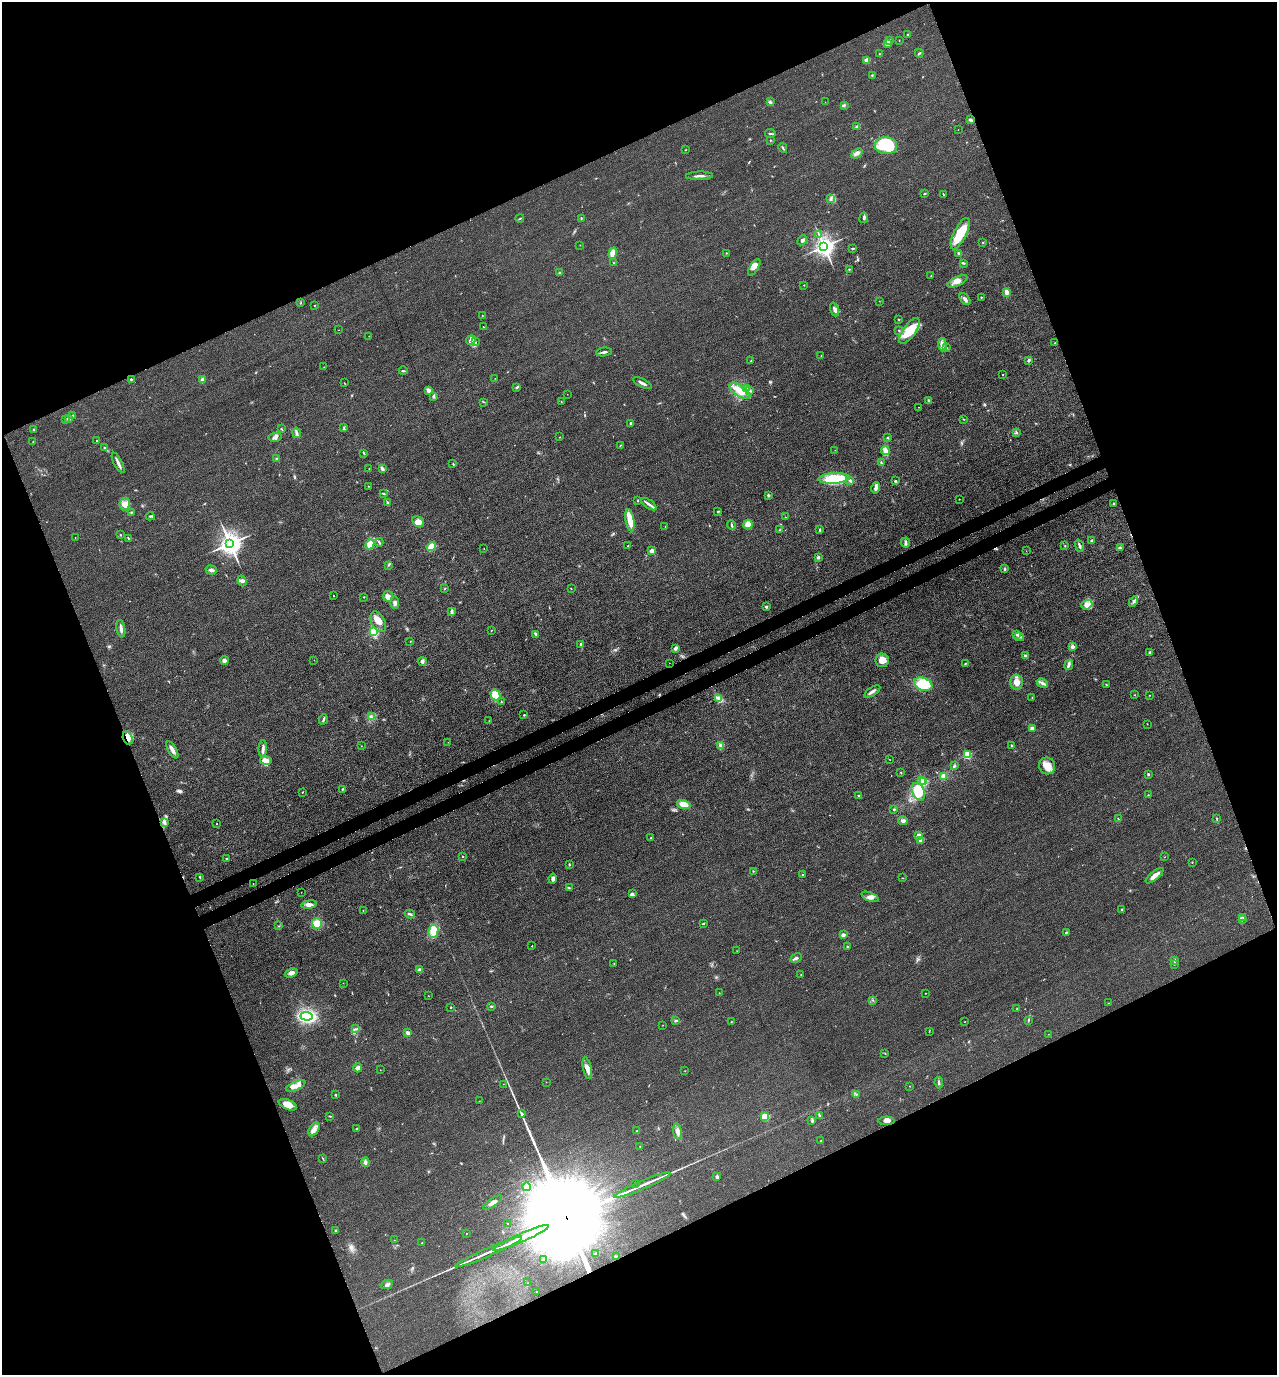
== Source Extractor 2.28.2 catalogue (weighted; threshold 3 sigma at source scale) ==
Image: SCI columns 190-5289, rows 86-5577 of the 5608 x 5664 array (HDU 1 of 3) = the unmasked area's bounding box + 8 px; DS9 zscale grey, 4 x 4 block average (1 PNG px = mean of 4 x 4 image px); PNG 1279 x 1377 px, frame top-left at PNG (2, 2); each listed source drawn as its Kron ellipse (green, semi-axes under 4 px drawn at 4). Shown black and unused: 44% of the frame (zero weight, under 3 of 4 exposures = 7% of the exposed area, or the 3 px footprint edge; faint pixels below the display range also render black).
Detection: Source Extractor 2.28.2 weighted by HDU 2 'WHT'. Background 0.049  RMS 0.0096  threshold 0.0433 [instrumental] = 3 sigma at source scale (4.5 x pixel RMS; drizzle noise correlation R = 1.50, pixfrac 1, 0.05/0.05 arcsec/px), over >= 5 px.
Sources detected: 372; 1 too faint to see at this stretch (4 x 4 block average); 7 inside a brighter object's white glare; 1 cosmic-ray / hot-pixel residue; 2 long thin detections or spike segments (spike, bleed or trail) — neither listed nor drawn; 6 coinciding with a brighter row at this scale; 15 inside a brighter listed object's ellipse — not listed separately; the other 340 listed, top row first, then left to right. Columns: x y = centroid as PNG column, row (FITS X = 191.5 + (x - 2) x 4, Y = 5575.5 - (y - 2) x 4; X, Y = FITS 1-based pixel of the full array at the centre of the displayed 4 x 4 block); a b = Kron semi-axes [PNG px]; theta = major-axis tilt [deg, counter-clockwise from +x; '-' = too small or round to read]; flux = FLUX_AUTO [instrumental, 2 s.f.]
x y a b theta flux
908 35 2 2 - 4
889 40 4 2 - 5.8
899 41 3 2 - 1.7
888 43 3 2 - 40
919 53 4 2 - 6.6
879 54 2 2 - 1.7
867 60 3 3 - 32
872 75 3 2 - 2.2
770 101 2 2 - 5
825 102 2 2 - 1.2
844 105 3 3 - 7.6
970 120 4 2 - 11
856 126 3 2 - 5.6
958 129 2 2 - 1
770 133 5 2 - 7.9
770 140 2 2 - 3.2
886 146 11 8 -5 330
783 148 5 2 - 7.8
685 150 2 2 - 1.9
857 153 6 3 39 17
700 176 13 2 2 19
924 193 3 2 - 3.7
943 194 3 2 - 3
831 199 4 2 - 7.9
520 218 4 2 - 5
581 218 2 2 - 2.3
864 218 5 3 - 9.9
819 234 3 2 - 4.6
960 234 17 6 64 150
802 240 5 3 - 13
983 243 2 2 - 2.1
580 245 2 2 - 1.9
824 246 3 3 - 4300
853 248 3 2 - 4.2
613 253 5 4 - 58
726 253 2 2 - 2.5
959 253 3 2 - 12
614 263 2 2 - 2
963 263 4 2 - 5.9
754 267 9 4 59 26
849 269 2 2 - 4.5
559 273 2 2 - 4
931 276 2 2 - 2.8
957 281 11 4 26 36
804 285 2 2 - 2.8
1007 292 3 3 - 29
981 297 2 2 - 2.5
965 299 7 3 -51 19
879 301 2 2 - 1.1
301 303 3 2 - 2.3
314 305 2 2 - 3.1
835 309 7 3 -69 21
482 316 2 2 - 1.5
898 319 2 2 - 4.3
483 327 2 2 - 2.2
339 330 2 2 - 1.3
899 330 2 2 - 3.9
909 331 15 6 54 150
369 336 2 2 - 2.3
471 340 5 4 - 23
475 342 4 2 - 8.9
1055 343 2 2 - 4.3
942 345 6 3 -88 20
946 348 3 2 - 4.4
604 352 8 2 8 13
821 356 2 2 - 1.2
1029 360 4 2 - 7
751 361 2 2 - 2.2
324 367 2 2 - 2
403 371 4 2 - 6.2
1003 374 2 2 - 2.1
495 378 2 2 - 1.2
131 379 2 2 - 13
202 380 4 3 - 20
344 383 2 2 - 1.3
642 383 10 2 -27 20
517 387 4 2 - 5.4
746 389 3 2 - 9
428 390 4 3 - 12
740 391 12 5 -31 78
749 391 3 2 - 7
567 394 2 2 - 1.2
434 396 4 2 - 6.4
929 400 3 2 - 6
561 401 2 2 - 1.8
484 402 3 2 - 2.6
919 407 2 2 - 1.3
72 416 4 2 - 4.9
68 419 3 2 - 17
964 419 2 2 - 1.8
65 420 2 2 - 3.2
630 423 3 2 - 6.4
344 427 2 2 - 3.4
34 429 2 2 - 3.6
281 429 2 2 - 3.8
296 433 5 2 - 13
1016 433 3 2 - 5.8
275 437 6 4 12 19
560 437 2 2 - 2.1
888 438 2 2 - 4.5
33 441 2 2 - 2.1
97 441 2 2 - 3.8
620 445 2 2 - 2.5
105 448 2 2 - 3.7
835 450 2 2 - 1.6
885 451 4 3 - 45
364 453 3 2 - 3.9
276 459 3 2 - 5.7
881 462 3 2 - 3.6
118 463 11 2 -62 22
453 464 2 2 - 4.6
382 468 4 3 - 8.4
369 469 2 2 - 2.2
834 478 15 5 4 190
850 480 3 3 - 9.2
895 481 3 2 - 5.7
368 486 2 2 - 1.9
876 488 6 4 74 18
383 493 3 2 - 4
768 495 4 2 - 6.6
959 499 2 2 - 2.3
638 500 2 2 - 4.2
387 503 3 2 - 5.6
1113 503 2 2 - 9.4
125 504 6 5 - 40
649 504 8 3 -36 19
718 511 2 2 - 4
131 512 2 2 - 3.7
150 516 4 2 - 6.7
785 517 2 2 - 1.4
630 520 11 4 -81 90
418 522 6 5 - 51
748 524 4 4 - 40
731 525 5 2 - 7
665 526 2 2 - 1.3
779 530 3 2 - 3.3
820 530 3 2 - 6.1
120 535 2 2 - 3.1
75 537 2 2 - 1.4
128 538 3 2 - 4.4
1091 541 4 2 - 4.4
379 542 4 2 - 7.7
230 543 4 3 - 5200
905 543 5 2 - 14
370 544 5 3 - 56
431 546 4 4 - 57
628 546 2 2 - 4.3
1065 546 2 2 - 3.8
1079 546 6 2 -69 14
1120 548 3 3 - 6.9
484 549 2 2 - 1.6
652 551 2 2 - 80
1026 551 2 2 - 1.2
818 557 3 3 - 13
388 565 2 2 - 2.7
1005 569 3 2 - 5.2
211 570 6 3 -18 15
242 581 5 3 - 13
445 588 3 2 - 4
571 588 2 2 - 2
334 596 2 2 - 2.3
388 596 5 5 - 32
364 597 2 2 - 2.8
1133 601 5 2 - 10
395 603 6 3 -87 21
1087 605 6 4 20 35
766 607 2 2 - 20
452 612 3 2 - 8
378 622 11 6 -61 70
121 629 9 3 -80 17
492 630 2 2 - 1.6
374 632 2 2 - 580
536 634 3 2 - 7.8
1017 634 4 3 - 10
1019 637 5 2 - 9.7
410 641 2 2 - 2.6
581 644 4 2 - 8.6
1073 647 2 2 - 67
676 648 3 3 - 19
1150 653 3 2 - 8
1025 656 3 2 - 11
314 660 2 2 - 1.5
882 660 7 6 - 55
224 661 4 4 - 16
422 661 4 4 - 14
669 663 2 2 - 1.1
965 663 3 2 - 2.7
1069 665 5 3 - 15
1016 682 7 6 - 45
1042 683 6 2 -27 13
923 684 9 6 -22 150
1106 685 3 2 - 3.4
872 691 9 2 33 22
495 695 6 4 -58 150
1135 695 2 2 - 2.4
1149 695 2 2 - 1.8
718 698 4 2 - 8.3
1032 698 2 2 - 1.3
501 702 2 2 - 4
524 715 2 2 - 3.4
371 717 3 2 - 5.1
323 719 5 2 - 12
489 721 2 2 - 1.6
1147 724 2 2 - 1.7
1032 728 2 2 - 77
128 738 7 4 -73 55
448 742 2 2 - 1.1
1011 745 3 2 - 4.6
361 746 2 2 - 1.4
721 746 3 2 - 6
263 749 8 3 88 19
172 750 9 3 -60 32
967 755 2 2 - 440
890 759 2 2 - 1.4
266 761 6 4 -10 49
954 766 4 2 - 6.8
1047 766 8 8 - 62
901 772 2 2 - 3
1148 774 3 2 - 7.9
944 776 4 3 - 47
921 781 2 2 - 110
923 782 2 2 - 450
342 789 2 2 - 5.1
302 792 2 2 - 3
918 792 9 6 -65 140
858 795 2 2 - 3.5
1148 795 2 2 - 1.5
684 804 7 4 -15 56
894 809 3 2 - 6.6
1216 818 2 2 - 1.7
1118 819 3 2 - 3.3
903 821 4 3 - 18
164 822 3 3 - 13
217 824 2 2 - 2.2
919 835 2 2 - 94
651 838 2 2 - 4.4
921 841 2 2 - 65
463 857 2 2 - 6
1164 857 2 2 - 1.7
227 859 3 2 - 6.6
1192 862 2 2 - 3
569 865 3 2 - 3.5
753 871 2 2 - 3.7
803 874 2 2 - 4.3
1155 876 11 3 39 41
200 877 3 2 - 3.5
902 878 2 2 - 2.4
553 879 5 3 - 15
253 883 2 2 - 1.4
569 888 2 2 - 3.2
301 892 2 2 - 1.9
632 894 3 2 - 6.1
870 897 9 4 -22 24
309 905 8 3 9 27
1122 909 2 2 - 2.7
363 910 2 2 - 1.7
410 914 5 2 - 8.9
1243 917 2 2 - 4.5
1243 920 2 2 - 2
704 923 2 2 - 3.6
317 924 5 5 - 72
279 926 3 2 - 3.6
433 931 6 5 - 100
1066 932 3 2 - 5.2
843 935 2 2 - 79
532 946 2 2 - 4.6
848 946 2 2 - 3.9
737 951 2 2 - 0.99
796 958 6 2 28 14
1175 961 4 2 - 6
614 964 2 2 - 1.5
1174 964 3 2 - 4.5
420 970 4 3 - 9.4
291 973 6 3 22 24
801 974 2 2 - 1.6
343 983 2 2 - 0.92
719 993 2 2 - 1.8
926 993 2 2 - 1.5
429 996 2 2 - 1.5
873 1000 2 2 - 2.2
1108 1003 2 2 - 1.8
491 1006 2 2 - 6
451 1007 2 2 - 5.2
1017 1008 2 2 - 1.6
307 1016 6 4 -4 500
675 1020 4 2 - 7.8
1028 1020 4 2 - 4.9
731 1022 2 2 - 1.9
964 1022 2 2 - 1.3
663 1025 2 2 - 1.3
356 1029 3 2 - 4.6
929 1031 2 2 - 2
408 1033 3 3 - 16
1048 1034 2 2 - 1.1
885 1053 2 2 - 2.6
358 1068 4 3 - 20
587 1068 11 4 -78 30
380 1070 2 2 - 1.7
685 1071 2 2 - 1.8
546 1082 2 2 - 1.3
939 1083 6 2 -81 8.6
503 1084 2 2 - 1
296 1086 10 3 23 28
909 1086 2 2 - 1.7
335 1095 2 2 - 5.3
856 1095 2 2 - 2.9
479 1101 2 2 - 0.94
288 1105 9 5 -23 65
522 1114 3 3 - 8.3
330 1116 3 2 - 4.7
765 1116 2 2 - 310
820 1116 4 2 - 5.9
812 1121 3 2 - 6.6
886 1121 8 4 0 29
314 1129 7 4 59 31
357 1129 2 2 - 5.3
637 1131 2 2 - 1.7
677 1132 8 3 -81 27
821 1141 2 2 - 5.5
640 1147 2 2 - 1.2
323 1159 2 2 - 3.1
365 1162 4 3 - 15
717 1177 3 2 - 18
635 1183 2 2 - 1.5
642 1185 30 2 23 59
526 1187 4 3 - 50
493 1203 11 3 35 25
508 1223 2 2 - 1.6
335 1230 2 2 - 4.2
466 1233 2 2 - 2.6
521 1238 30 2 24 150
394 1240 2 2 - 1.5
422 1243 2 2 - 3.8
489 1252 36 2 24 67
596 1253 4 2 - 8.4
616 1256 3 2 - 2.9
543 1259 2 2 - 19
527 1283 2 2 - 1.9
387 1284 6 3 23 13
537 1292 2 2 - 1.5
Overlapping masked pixels (flux is a lower limit): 1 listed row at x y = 128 738
Diffuse or blended objects may show on this block-average render without a row.